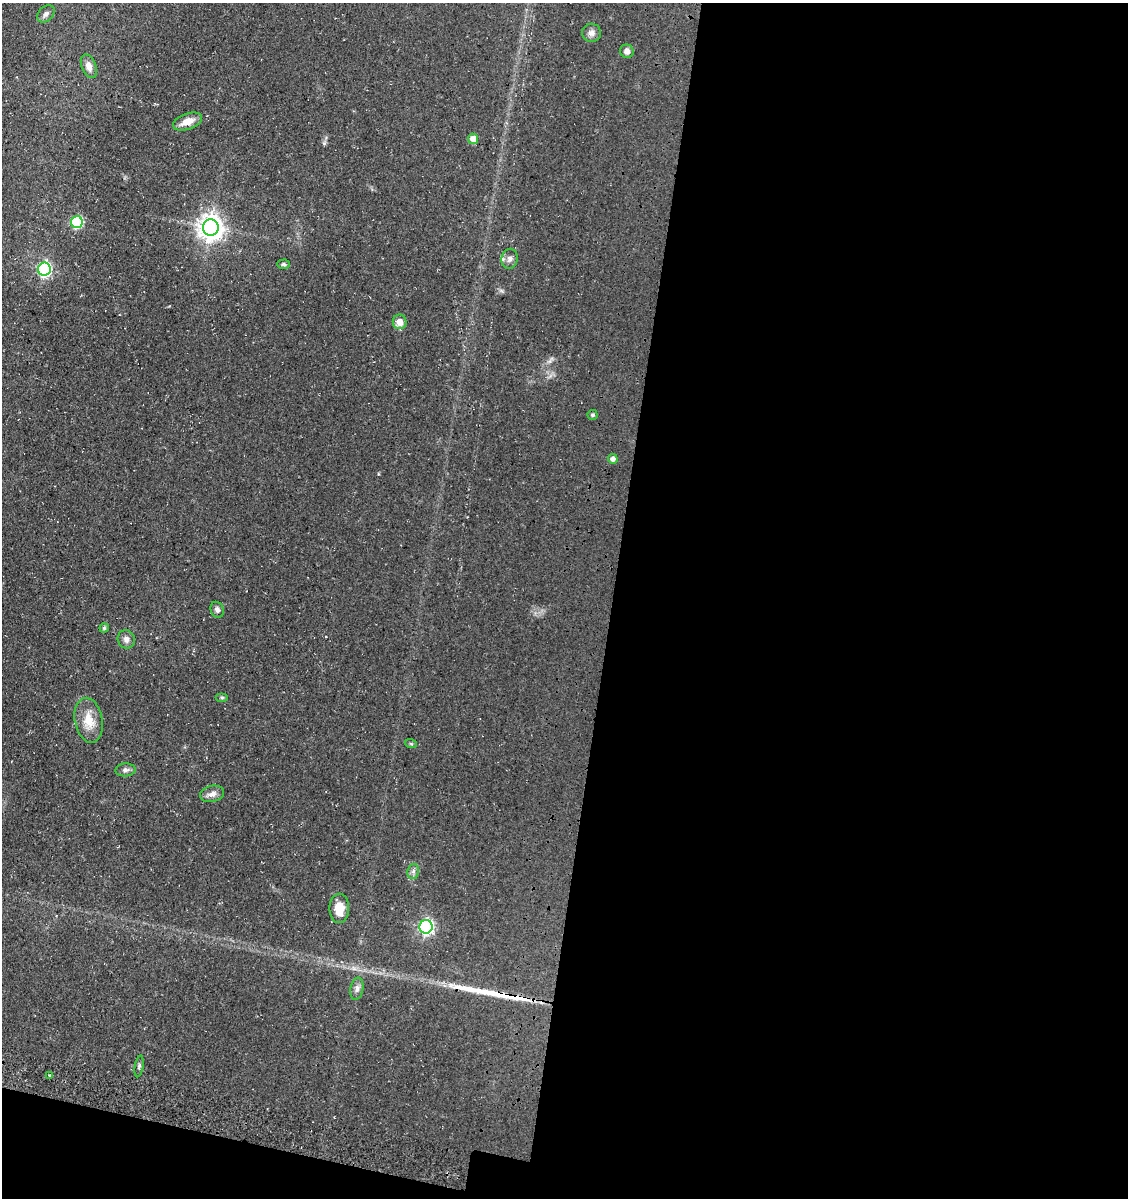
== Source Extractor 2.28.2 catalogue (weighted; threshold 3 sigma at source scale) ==
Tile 16 of 4 x 4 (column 4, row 4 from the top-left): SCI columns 3729-4854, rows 150-1345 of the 5093 x 5080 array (HDU 1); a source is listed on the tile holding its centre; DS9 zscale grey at full resolution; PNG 1130 x 1200 px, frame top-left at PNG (2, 3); each listed source drawn as its Kron ellipse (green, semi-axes under 4 px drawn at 4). Shown black and unused: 48% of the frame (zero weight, under 3 of 4 exposures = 11% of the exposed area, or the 3 px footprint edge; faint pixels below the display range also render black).
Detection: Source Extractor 2.28.2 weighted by HDU 2 'WHT'; one run over the whole footprint, this tile lists its part. Background 0.068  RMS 0.009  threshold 0.0407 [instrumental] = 3 sigma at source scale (4.5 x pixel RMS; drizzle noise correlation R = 1.50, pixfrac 1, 0.05/0.05 arcsec/px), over >= 5 px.
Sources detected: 29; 1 long thin detection or spike segment (spike, bleed or trail) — neither listed nor drawn; the other 28 listed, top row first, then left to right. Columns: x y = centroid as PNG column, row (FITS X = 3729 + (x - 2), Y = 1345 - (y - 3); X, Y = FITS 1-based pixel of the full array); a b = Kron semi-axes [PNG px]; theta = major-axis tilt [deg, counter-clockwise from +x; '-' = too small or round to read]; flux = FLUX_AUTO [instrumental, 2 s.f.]
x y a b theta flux
46 14 10 7 45 3.1
591 33 9 9 - 4.3
627 51 7 6 - 4.3
89 66 12 7 -69 5.4
188 121 15 8 19 9.5
473 139 5 5 - 9
77 222 6 6 - 74
211 228 8 8 - 790
509 259 10 8 78 3.8
283 264 6 4 1 1.5
44 269 6 6 - 160
400 322 7 7 - 7.1
592 415 5 5 - 1.7
613 459 5 5 - 3.5
217 610 8 6 -65 2.7
104 628 4 4 - 1.1
126 639 9 8 - 4.1
222 697 6 4 0 1.2
89 720 23 14 -79 15
411 744 6 3 -20 0.94
125 770 10 6 4 3.1
212 794 12 8 13 4.5
413 872 8 5 80 2.5
339 908 15 9 89 14
426 927 7 6 - 210
357 989 11 6 80 3.4
139 1066 11 3 80 1.7
49 1075 3 2 - 0.83